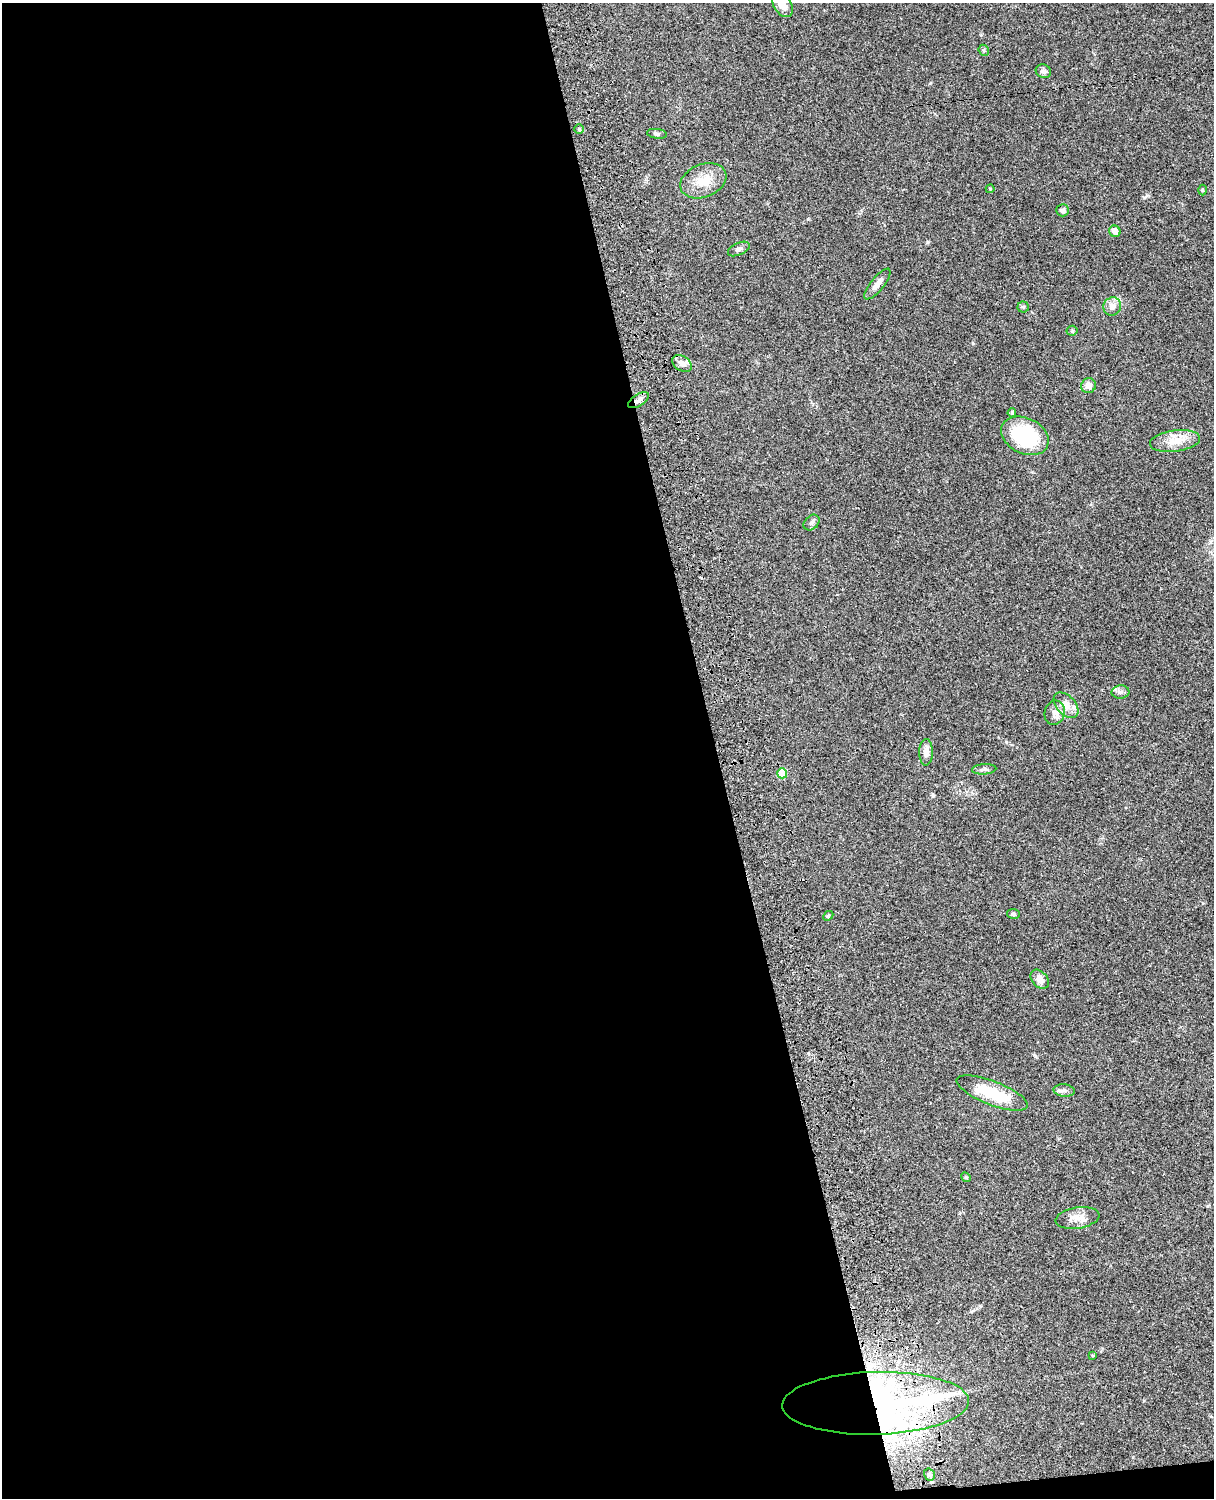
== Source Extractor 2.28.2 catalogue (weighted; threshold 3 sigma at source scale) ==
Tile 9 of 4 x 3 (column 1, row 3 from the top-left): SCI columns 122-1333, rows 278-1773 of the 5088 x 4928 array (HDU 1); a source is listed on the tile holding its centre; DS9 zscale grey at full resolution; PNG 1216 x 1500 px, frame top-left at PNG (2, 3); each listed source drawn as its Kron ellipse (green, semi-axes under 4 px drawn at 4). Shown black and unused: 59% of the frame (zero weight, under 3 of 4 exposures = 6% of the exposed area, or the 3 px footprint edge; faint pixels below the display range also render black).
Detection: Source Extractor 2.28.2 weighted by HDU 2 'WHT'; one run over the whole footprint, this tile lists its part. Background 0.0753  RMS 0.0058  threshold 0.026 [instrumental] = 3 sigma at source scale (4.5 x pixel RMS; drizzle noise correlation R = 1.50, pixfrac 1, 0.05/0.05 arcsec/px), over >= 5 px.
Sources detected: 42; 1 inside a brighter object's white glare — neither listed nor drawn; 3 inside a brighter listed object's ellipse — not listed separately; the other 38 listed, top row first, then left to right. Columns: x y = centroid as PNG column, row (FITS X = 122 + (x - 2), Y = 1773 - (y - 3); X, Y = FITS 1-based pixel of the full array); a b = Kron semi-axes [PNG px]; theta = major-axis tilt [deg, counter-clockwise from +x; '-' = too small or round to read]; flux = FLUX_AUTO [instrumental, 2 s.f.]
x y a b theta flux
783 5 13 8 -56 6.7
984 50 6 5 - 0.78
1043 71 8 6 -19 2.1
579 129 5 5 - 0.76
657 134 10 5 -8 1.2
703 181 24 16 21 11
990 189 4 4 - 0.55
1203 190 5 3 - 0.54
1063 210 6 6 - 1.6
1115 231 6 5 - 3
739 249 11 6 25 1.8
877 284 19 6 51 3.5
1112 306 9 8 - 4
1023 307 5 5 - 0.86
1072 331 5 5 - 0.72
682 364 10 7 -33 3.2
1088 386 7 7 - 3.3
639 400 12 6 33 2.3
1012 413 5 4 - 1.1
1025 436 25 17 -26 41
1175 441 25 10 8 8.5
812 523 9 6 45 1.7
1120 692 9 6 2 1.9
1066 705 15 9 -46 4.8
1055 713 12 10 74 3.7
926 752 13 7 89 3.9
984 769 12 5 3 1.7
782 773 5 5 - 17
1013 914 6 5 - 1
828 916 6 4 43 0.62
1040 979 11 7 -48 3.9
1064 1090 10 6 -6 2
992 1093 38 11 -21 23
966 1177 5 4 - 0.68
1077 1218 22 10 10 6.1
1092 1355 3 3 - 0.51
875 1403 93 31 1 360
929 1475 6 5 - 1.2
Overlapping masked pixels (flux is a lower limit): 2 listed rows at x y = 639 400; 875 1403
Isophote crosses this tile's border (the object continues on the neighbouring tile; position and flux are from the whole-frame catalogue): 1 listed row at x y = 783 5
Unlisted compact peaks at least as high as the median listed source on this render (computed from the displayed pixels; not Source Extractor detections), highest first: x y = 928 242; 933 795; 1035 1056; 1144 197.